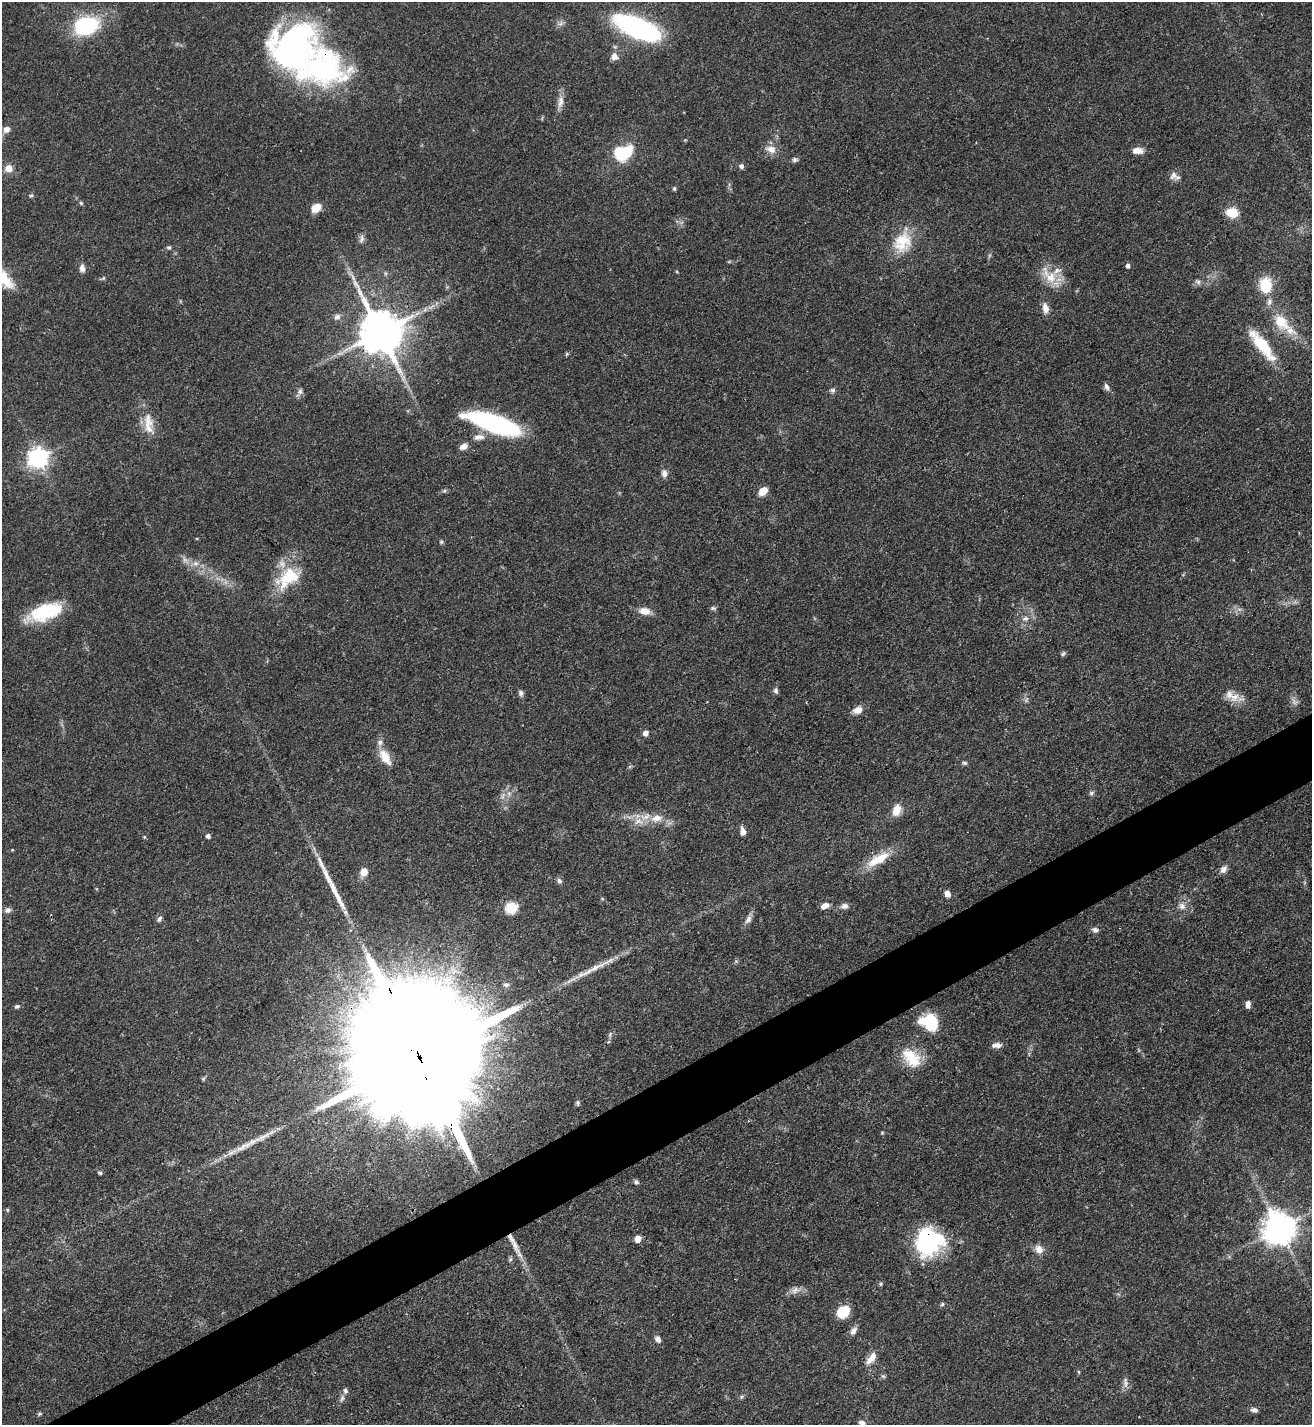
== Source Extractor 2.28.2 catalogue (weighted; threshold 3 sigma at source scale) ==
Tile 7 of 4 x 4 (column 3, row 2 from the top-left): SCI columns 2779-4088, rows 2851-4273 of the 5689 x 5699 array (HDU 1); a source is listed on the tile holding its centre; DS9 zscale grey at full resolution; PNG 1314 x 1427 px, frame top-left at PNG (2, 2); no overlay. Shown black and unused: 4% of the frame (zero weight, under 3 of 4 exposures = <1% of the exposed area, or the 3 px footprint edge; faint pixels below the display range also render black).
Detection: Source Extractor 2.28.2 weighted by HDU 2 'WHT'; one run over the whole footprint, this tile lists its part. Background 0.0601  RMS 0.0038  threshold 0.0171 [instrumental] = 3 sigma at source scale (4.5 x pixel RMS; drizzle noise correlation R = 1.50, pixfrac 1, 0.05/0.05 arcsec/px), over >= 5 px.
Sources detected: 141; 3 too faint to see at this stretch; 4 inside a brighter object's white glare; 1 long thin detection or spike segment (spike, bleed or trail) — not listed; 14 inside a brighter listed object's ellipse — not listed separately; the other 119 listed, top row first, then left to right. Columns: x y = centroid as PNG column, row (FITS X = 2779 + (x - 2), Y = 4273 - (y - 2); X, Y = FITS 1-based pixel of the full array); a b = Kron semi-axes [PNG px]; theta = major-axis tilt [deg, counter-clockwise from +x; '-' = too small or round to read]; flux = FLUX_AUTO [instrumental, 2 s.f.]
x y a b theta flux
86 26 21 15 13 39
637 28 44 17 -23 73
615 47 6 4 -18 0.56
615 56 9 8 - 2.6
323 67 109 48 -31 130
560 102 19 8 82 3
6 129 10 8 43 2.4
771 149 16 10 -16 3.6
1137 150 12 7 -2 3.2
620 153 14 11 -71 15
795 160 8 6 1 0.96
741 166 6 6 - 1.2
9 168 9 9 - 3.1
1174 175 13 10 77 2.1
674 188 5 4 - 0.72
31 196 5 5 - 0.56
81 203 6 4 -45 0.57
316 207 12 8 34 4.9
1232 213 14 11 -1 6.6
362 239 13 6 81 1.5
903 242 32 22 68 14
169 247 6 6 - 0.73
729 262 6 4 19 0.43
1128 266 5 4 - 1.2
82 268 10 7 -83 2.1
1049 276 30 16 -46 9
103 278 5 5 - 0.56
1198 282 8 6 -30 1.2
1265 285 12 9 -84 17
1045 308 13 8 -75 2.9
425 309 8 5 46 1.2
337 317 9 8 - 1.7
1281 322 24 15 -51 11
381 332 13 11 -64 1800
1263 346 42 13 -51 16
1107 387 10 6 -58 1.4
833 390 7 6 - 1.1
299 392 12 6 62 1.4
149 424 34 13 -80 7.6
492 424 49 16 -21 62
479 437 14 7 6 3
464 446 9 6 28 2.6
38 458 8 7 - 220
664 473 9 7 -84 2.1
444 491 6 5 - 0.68
763 491 9 6 43 5.2
441 542 6 4 -69 0.59
195 564 9 7 -15 2.1
288 578 38 21 37 18
713 608 8 5 -9 0.75
645 611 15 9 -8 3.8
45 612 40 16 20 22
1025 619 9 7 21 1.8
1063 654 7 5 50 0.71
776 691 8 6 -78 1.1
521 693 8 6 -69 1.2
1229 695 17 12 -69 3.9
858 710 11 7 27 3.6
645 733 5 5 - 2.4
385 757 20 10 -58 6.3
964 763 7 4 -1 0.8
630 766 6 4 19 0.51
1091 793 7 6 - 0.87
503 796 11 5 69 1.6
897 810 13 9 72 5.2
657 818 16 11 13 5
639 821 15 10 4 4.3
743 831 9 6 -80 2.5
208 836 4 4 - 1.4
144 837 4 4 - 0.44
12 850 4 3 - 0.29
878 859 33 11 31 11
1223 869 11 7 53 2
364 872 8 7 - 3.9
559 881 8 6 -70 1.1
947 894 5 5 - 3.8
602 899 6 4 -1 0.42
825 906 10 6 20 2.7
844 906 10 8 6 1.7
1182 906 11 9 -60 2.6
511 908 6 6 - 31
8 910 8 7 - 1.6
159 919 9 5 51 1.1
748 919 12 7 59 2.1
1095 930 10 6 -21 1.3
596 967 30 7 25 5.5
506 985 9 7 0 1.4
1248 1004 8 5 84 1.8
17 1006 7 5 23 0.9
930 1022 16 14 -31 18
610 1035 8 5 72 0.98
996 1045 11 6 4 2.2
419 1056 85 24 -66 42000
911 1058 29 18 -47 12
578 1103 7 5 -80 0.78
882 1133 4 4 - 0.4
246 1145 47 8 28 8.9
100 1173 5 4 - 0.67
636 1182 6 5 - 0.97
7 1210 5 3 - 0.46
1279 1228 10 9 - 780
638 1239 6 5 - 4
928 1242 24 23 - 54
515 1245 21 8 -66 4.1
1039 1249 11 9 -54 3.1
881 1284 6 5 - 0.59
795 1290 14 9 19 2.5
942 1304 5 5 - 0.67
843 1312 13 10 39 11
853 1331 11 7 60 1.9
658 1339 8 7 - 1.8
871 1358 18 8 51 4
883 1376 6 4 -41 0.63
1125 1382 16 6 -87 1.9
741 1397 6 4 47 0.65
342 1398 11 5 76 1.3
1254 1410 10 6 -13 1.3
40 1414 7 4 20 0.56
862 1423 8 6 -20 1.6
Overlapping masked pixels (flux is a lower limit): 5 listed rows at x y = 323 67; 381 332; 492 424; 419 1056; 928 1242
Isophote crosses this tile's border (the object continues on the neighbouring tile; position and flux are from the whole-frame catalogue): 1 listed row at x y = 862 1423